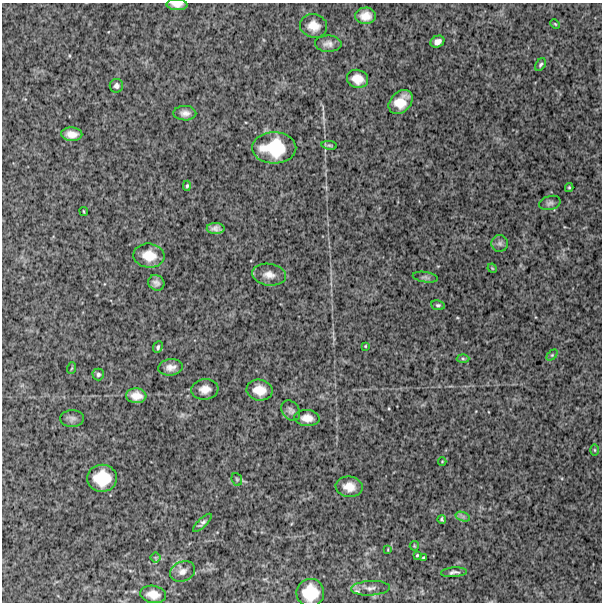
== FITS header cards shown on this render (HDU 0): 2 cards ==
NAXIS1  =                  600
NAXIS2  =                  600

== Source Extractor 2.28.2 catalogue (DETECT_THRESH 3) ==
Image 600 x 600 px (HDU 0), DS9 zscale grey, 1 PNG px = 1 image px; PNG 604 x 604 px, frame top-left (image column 1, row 600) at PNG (2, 3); each listed source drawn as its Kron ellipse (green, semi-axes under 4 px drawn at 4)
Background 927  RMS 260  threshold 775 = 3 sigma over >= 5 px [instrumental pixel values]
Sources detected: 57; all 57 listed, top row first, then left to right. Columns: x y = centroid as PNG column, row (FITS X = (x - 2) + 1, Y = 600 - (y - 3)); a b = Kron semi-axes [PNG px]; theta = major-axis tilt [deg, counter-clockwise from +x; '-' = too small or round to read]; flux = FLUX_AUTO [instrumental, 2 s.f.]
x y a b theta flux
177 5 10 5 -3 100000
365 16 10 8 0 180000
555 24 5 3 - 18000
314 26 14 11 -17 200000
437 42 7 5 27 90000
328 44 13 8 -1 100000
540 65 7 5 57 35000
357 79 11 9 -16 200000
116 86 7 6 - 57000
401 102 14 10 45 280000
185 113 11 7 -1 100000
72 134 10 6 -3 140000
329 145 8 4 -7 28000
274 148 22 15 0 780000
187 186 5 4 - 22000
569 187 4 4 - 21000
550 203 11 7 15 61000
84 211 4 2 - 15000
216 228 9 5 -1 82000
500 243 8 8 - 62000
149 256 15 12 -7 290000
492 268 5 4 - 16000
269 275 17 11 -8 150000
425 277 13 5 -9 49000
156 283 8 7 - 77000
438 305 7 5 -8 35000
365 346 3 3 - 13000
158 347 6 4 67 33000
552 355 6 4 45 23000
463 359 6 4 -2 28000
171 367 12 8 7 120000
72 368 6 3 70 18000
98 374 6 6 - 36000
205 389 13 10 7 150000
259 390 13 10 -9 250000
136 396 10 7 -5 160000
291 410 11 8 -53 67000
72 418 12 8 2 68000
307 418 12 8 -4 160000
595 450 6 4 -89 20000
442 461 4 3 - 14000
102 478 15 13 -2 510000
237 479 6 5 - 24000
349 487 13 10 -8 210000
463 517 7 4 -19 45000
442 519 4 3 - 28000
202 523 12 4 44 56000
414 546 5 4 - 17000
388 550 4 2 - 12000
417 555 3 2 - 16000
155 558 5 5 - 25000
423 558 3 3 - 21000
182 571 13 9 23 110000
454 572 13 5 4 65000
370 588 19 7 3 110000
310 593 14 14 - 500000
153 594 13 8 -9 170000
At the frame edge (FLAGS 8, measured only in part): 2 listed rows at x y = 177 5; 310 593